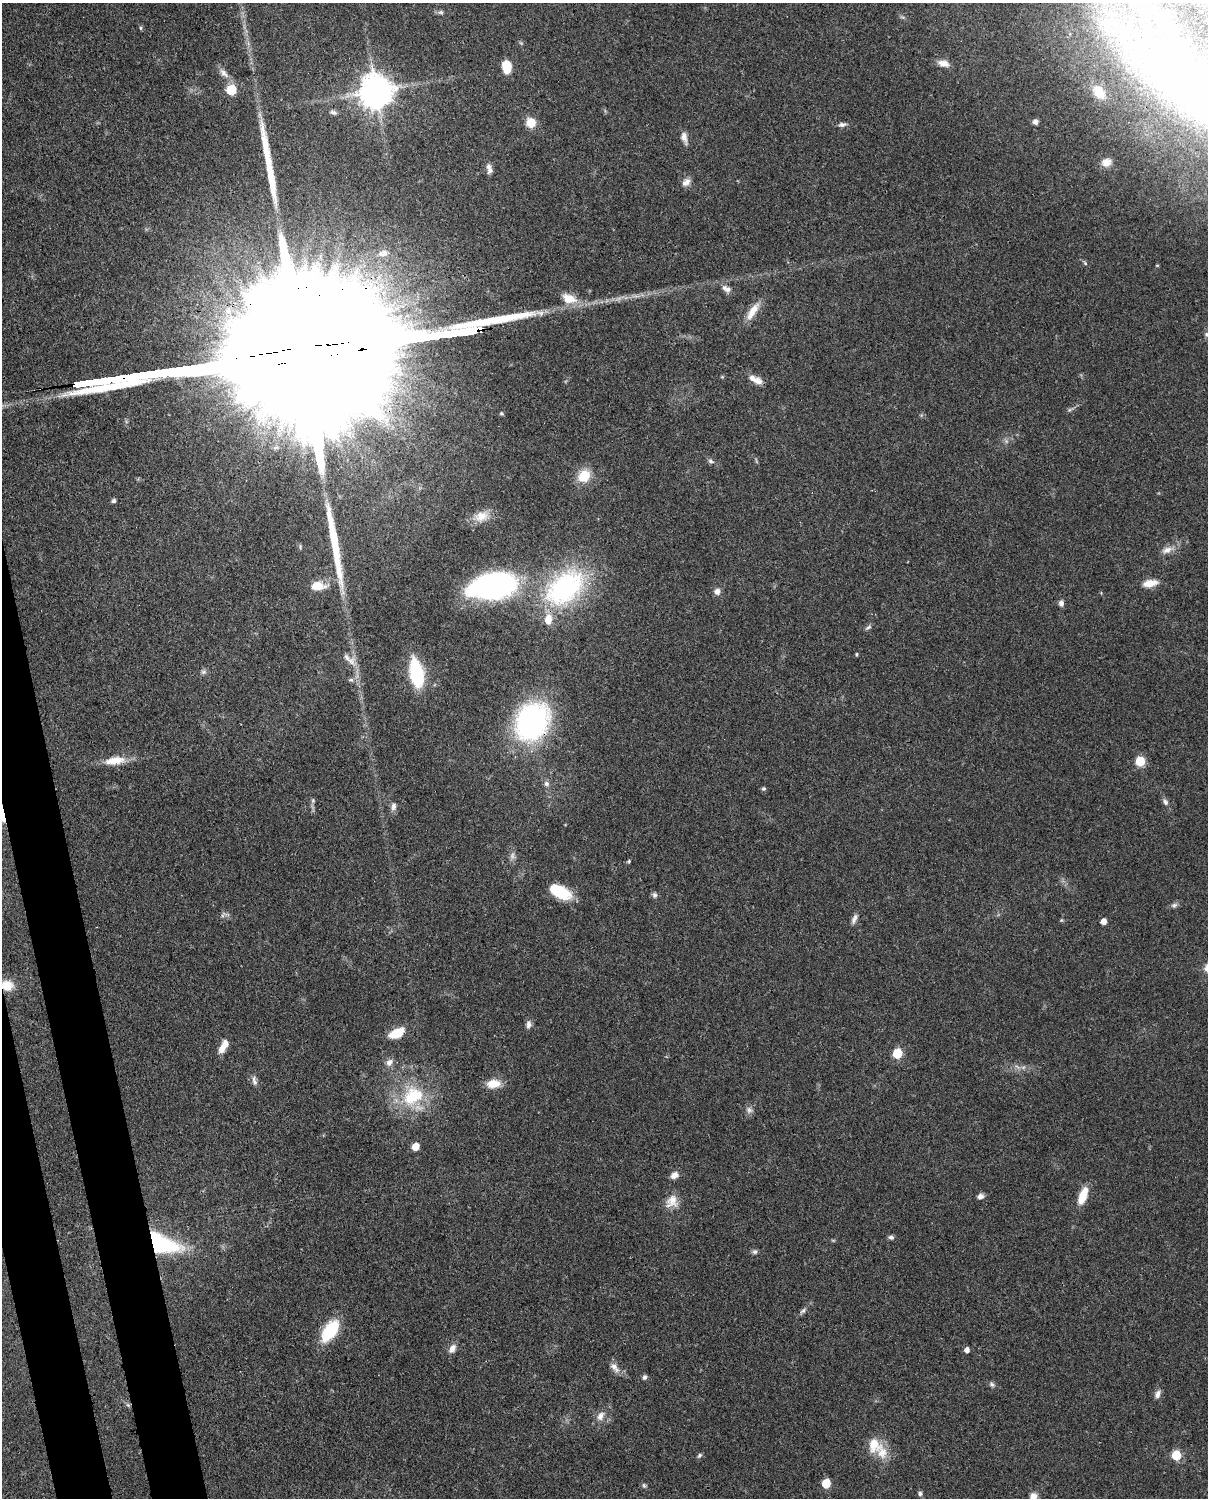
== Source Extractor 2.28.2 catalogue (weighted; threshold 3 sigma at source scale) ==
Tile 7 of 4 x 3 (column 3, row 2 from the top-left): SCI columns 2500-3705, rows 1763-3258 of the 5002 x 4908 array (HDU 1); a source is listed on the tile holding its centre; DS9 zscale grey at full resolution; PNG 1210 x 1500 px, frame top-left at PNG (2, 3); no overlay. Shown black and unused: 4% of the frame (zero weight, under 3 of 4 exposures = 7% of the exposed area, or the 3 px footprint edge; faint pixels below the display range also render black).
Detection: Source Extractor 2.28.2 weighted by HDU 2 'WHT'; one run over the whole footprint, this tile lists its part. Background 0.101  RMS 0.004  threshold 0.0182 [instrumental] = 3 sigma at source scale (4.5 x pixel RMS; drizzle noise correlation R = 1.50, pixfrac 1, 0.05/0.05 arcsec/px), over >= 5 px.
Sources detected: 104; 2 too faint to see at this stretch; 3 long thin detections or spike segments (spike, bleed or trail) — not listed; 6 inside a brighter listed object's ellipse — not listed separately; the other 93 listed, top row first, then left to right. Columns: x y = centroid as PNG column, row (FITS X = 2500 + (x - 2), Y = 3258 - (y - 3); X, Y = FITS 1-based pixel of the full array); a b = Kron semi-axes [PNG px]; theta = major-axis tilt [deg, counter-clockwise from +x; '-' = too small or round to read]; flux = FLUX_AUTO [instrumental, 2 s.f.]
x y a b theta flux
441 12 8 6 -2 0.95
141 28 5 3 - 0.52
943 63 14 8 -15 3.1
506 66 12 9 -81 7.9
224 73 17 7 -43 2.7
1189 88 220 59 -25 290
231 89 6 6 - 24
376 91 10 10 - 960
333 112 9 5 -25 1.2
531 122 10 9 - 6.7
1035 122 5 5 - 1.9
842 124 10 6 6 1.4
684 137 15 7 -77 2.5
1106 162 12 9 18 3.1
490 170 10 8 81 1.9
686 182 12 8 41 2.4
383 253 17 10 14 4.9
726 289 14 8 -31 2.4
569 299 21 13 -20 7
228 311 12 9 -71 4.3
753 311 28 9 58 5.6
1207 334 7 6 - 0.96
758 381 12 8 -26 3.5
501 413 5 4 - 0.58
276 447 7 4 19 0.79
711 461 9 5 -19 1.1
584 476 18 14 49 7.9
114 501 5 4 - 1.1
481 516 20 14 17 5.9
1167 550 16 8 20 3.2
1150 583 18 8 10 4.8
318 586 16 9 2 6.9
492 586 45 25 10 100
565 588 59 38 40 63
717 591 8 8 - 2
1061 603 8 6 -83 1.5
868 627 10 5 31 0.94
857 654 5 3 - 0.41
351 661 15 13 -34 4
204 672 8 6 0 1.1
416 674 25 11 -79 31
351 680 8 5 -11 1
532 722 30 24 64 100
115 761 28 10 7 7.2
1140 761 6 5 - 18
546 784 8 7 - 1.3
764 789 5 5 - 0.67
313 800 6 5 - 0.72
1165 802 8 6 -59 1.4
393 806 10 7 84 1.8
629 861 5 4 - 0.54
560 892 23 12 -26 15
655 895 7 6 - 1.2
1174 905 9 6 19 1.2
226 914 9 4 -16 0.92
854 919 14 6 65 1.8
1061 920 6 3 -72 0.44
1104 921 5 5 - 3
7 985 14 12 -22 6.5
528 1024 12 6 85 1.7
397 1033 17 9 27 8.5
223 1046 16 7 61 4.3
897 1053 6 5 - 21
389 1062 11 8 48 2.2
254 1082 10 6 -50 1.6
493 1084 16 9 5 6.3
413 1096 33 26 38 24
749 1110 10 8 -58 1.6
415 1147 6 5 - 6.2
674 1175 9 7 27 2.6
980 1196 8 6 17 1.6
1083 1196 18 8 69 8.8
672 1200 18 15 -85 5.3
891 1237 7 5 -11 1.1
161 1243 32 15 -21 49
755 1252 6 6 - 0.99
803 1311 10 6 41 1.2
330 1331 26 13 55 18
452 1349 12 8 59 2.5
967 1350 5 5 - 2
614 1367 15 8 -54 2.8
644 1377 6 5 - 1
992 1384 8 6 -50 1
1158 1394 11 6 67 1.9
128 1405 6 5 - 0.8
600 1416 13 9 62 3
874 1445 22 19 -73 8.9
699 1455 7 5 46 0.84
1176 1455 6 5 - 18
826 1483 6 5 - 14
644 1485 7 5 -63 0.76
920 1493 7 5 90 0.93
1033 1497 9 9 - 2.9
Overlapping masked pixels (flux is a lower limit): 4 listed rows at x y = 1189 88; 532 722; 7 985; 161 1243
Isophote crosses this tile's border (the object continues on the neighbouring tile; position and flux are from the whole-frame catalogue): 3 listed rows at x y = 1189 88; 1207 334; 1033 1497